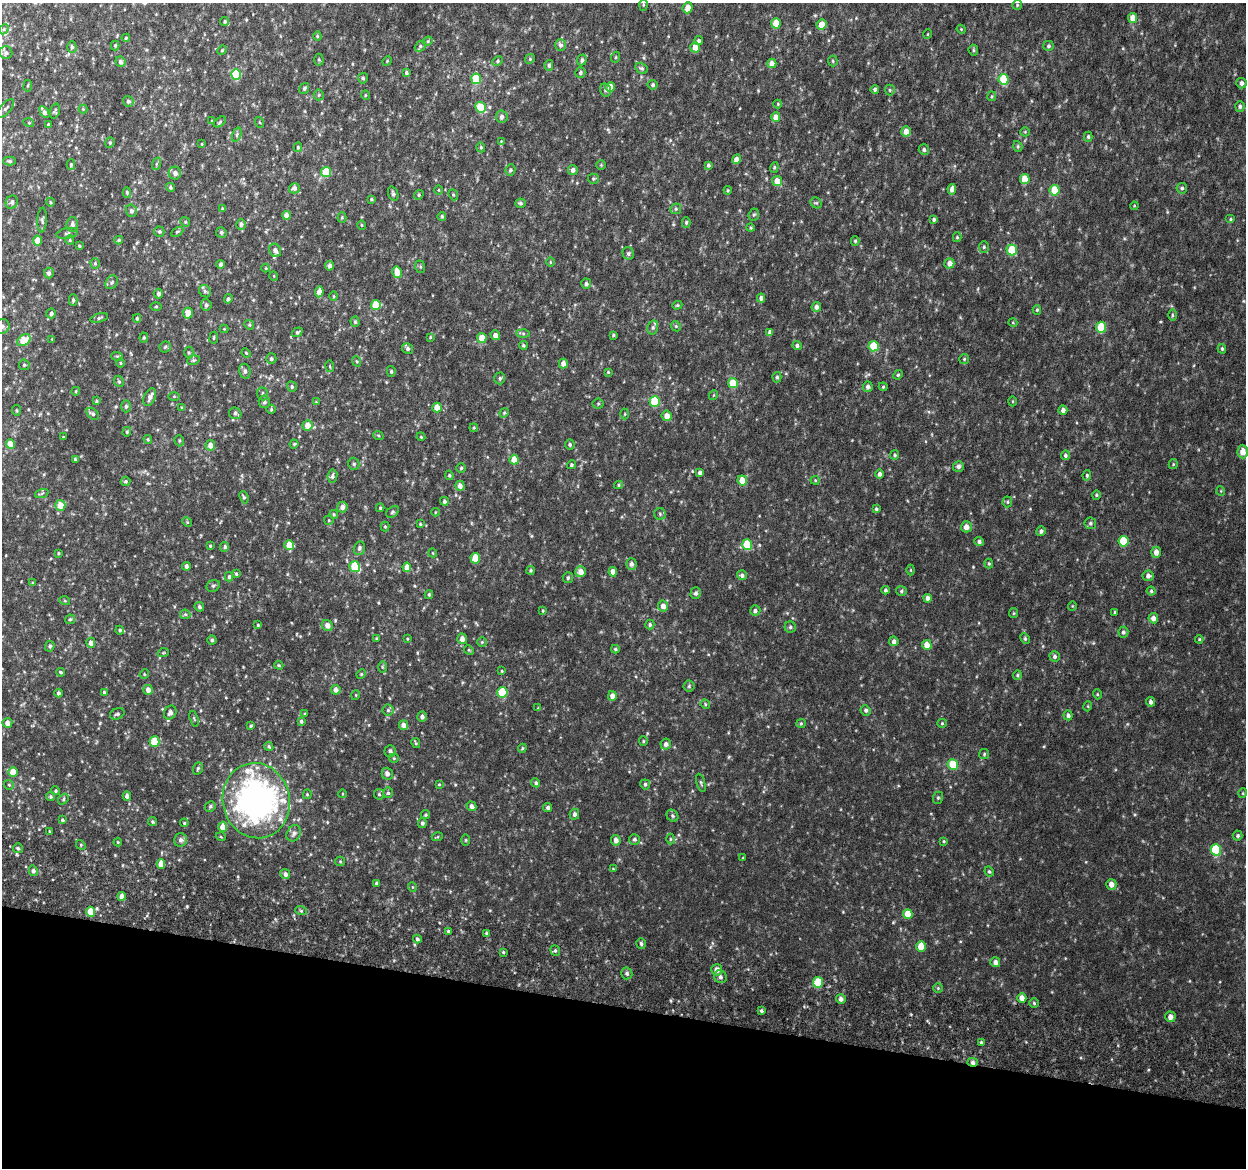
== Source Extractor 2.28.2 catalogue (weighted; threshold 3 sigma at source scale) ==
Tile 15 of 4 x 4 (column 3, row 4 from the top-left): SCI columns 2538-3781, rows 308-1473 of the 5084 x 5337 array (HDU 1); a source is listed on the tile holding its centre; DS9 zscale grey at full resolution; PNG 1248 x 1170 px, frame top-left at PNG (2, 3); each listed source drawn as its Kron ellipse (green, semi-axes under 4 px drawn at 4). Shown black and unused: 14% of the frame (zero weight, under 6 of 12 exposures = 5% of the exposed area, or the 3 px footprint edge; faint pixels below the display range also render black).
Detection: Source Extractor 2.28.2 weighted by HDU 2 'WHT'; one run over the whole footprint, this tile lists its part. Background 0.00184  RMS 0.0014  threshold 0.00563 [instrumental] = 3 sigma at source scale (4.09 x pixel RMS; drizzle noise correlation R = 1.36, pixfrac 0.8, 0.0396/0.0396 arcsec/px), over >= 5 px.
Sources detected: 482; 1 inside a brighter object's white glare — neither listed nor drawn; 3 inside a brighter listed object's ellipse — not listed separately; the other 478 listed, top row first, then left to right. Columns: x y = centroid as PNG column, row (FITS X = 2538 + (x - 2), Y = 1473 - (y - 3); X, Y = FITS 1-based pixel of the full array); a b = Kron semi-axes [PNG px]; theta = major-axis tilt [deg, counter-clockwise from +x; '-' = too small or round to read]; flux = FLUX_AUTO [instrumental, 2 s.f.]
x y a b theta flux
643 5 6 3 90 0.14
1017 5 5 5 - 0.15
688 8 5 5 - 1.2
1133 18 5 4 - 1.2
225 21 4 4 - 0.17
776 23 5 4 - 2.1
821 24 5 5 - 1.4
4 29 6 4 47 0.2
961 29 4 3 - 0.11
928 34 4 3 - 0.087
317 36 4 4 - 0.13
126 38 4 3 - 0.14
428 41 5 4 - 0.14
699 41 4 4 - 0.29
115 45 5 4 - 0.2
560 45 6 5 - 0.36
420 46 6 4 42 0.19
1048 46 5 5 - 0.2
72 47 6 4 -89 0.26
695 47 5 5 - 1.2
222 50 5 4 - 0.14
973 50 5 4 - 0.18
6 53 6 6 - 0.35
616 57 5 3 - 0.12
530 59 5 4 - 0.15
319 60 6 4 -89 0.18
582 60 5 4 - 0.28
387 61 5 4 - 0.11
498 61 5 4 - 0.18
833 61 5 4 - 0.16
120 62 5 4 - 0.26
772 63 4 4 - 0.89
549 65 5 4 - 0.26
641 68 6 5 - 0.22
406 73 4 3 - 0.21
580 73 5 5 - 0.24
236 74 5 5 - 5.5
363 78 5 5 - 0.24
476 79 5 5 - 4.7
1004 79 5 5 - 3.7
1241 83 5 5 - 0.39
653 85 5 5 - 0.27
28 86 6 3 81 0.12
610 87 5 4 - 1.1
304 88 6 4 53 0.24
875 89 4 4 - 0.29
605 90 6 5 - 0.27
890 90 5 5 - 0.17
319 95 5 5 - 0.16
365 95 5 3 - 0.099
992 96 5 4 - 0.14
128 101 5 5 - 0.3
778 104 4 4 - 0.12
1240 106 5 4 - 0.3
481 107 5 5 - 3.2
5 108 11 5 48 0.39
83 109 4 4 - 0.12
55 111 8 4 72 0.19
44 112 6 4 -55 0.5
502 117 6 6 - 0.47
776 117 5 4 - 0.91
212 121 3 2 - 0.076
220 122 7 4 37 0.2
259 122 5 3 - 0.11
29 123 5 3 - 0.11
48 125 3 3 - 0.21
906 131 5 5 - 1.1
1025 132 5 4 - 0.13
237 135 7 4 72 0.21
1088 137 5 4 - 0.21
501 141 3 3 - 0.097
110 143 5 4 - 0.18
202 144 4 2 - 0.082
1018 146 5 4 - 0.17
298 147 5 4 - 0.19
481 147 5 4 - 0.15
924 150 5 5 - 0.27
736 159 5 4 - 0.75
9 161 6 4 -1 0.21
71 164 5 4 - 0.18
156 164 6 4 71 0.15
601 165 5 4 - 0.13
708 165 4 3 - 0.24
774 167 5 4 - 0.17
510 170 5 4 - 0.24
573 170 5 4 - 0.44
326 172 5 5 - 3.9
175 173 6 6 - 0.57
593 179 5 5 - 0.18
1025 179 5 5 - 2.7
777 181 5 5 - 1.3
170 187 5 4 - 0.22
294 188 5 5 - 0.34
1182 188 5 5 - 0.21
952 189 5 4 - 0.62
439 190 4 3 - 0.093
728 190 4 4 - 0.12
1055 190 5 5 - 3.7
127 192 5 4 - 0.25
393 193 7 5 -70 0.26
419 195 5 4 - 0.17
453 195 6 4 -68 0.18
371 199 3 3 - 0.14
12 202 7 5 64 0.3
50 202 4 3 - 0.11
520 203 5 5 - 0.24
816 203 6 5 - 0.19
1134 206 4 3 - 0.1
222 209 3 3 - 0.14
676 209 6 5 - 0.21
131 211 6 5 - 0.35
286 215 4 4 - 0.84
754 215 6 5 - 0.2
442 216 4 4 - 0.2
342 217 5 4 - 0.14
934 219 4 4 - 0.24
1231 219 5 4 - 0.16
42 220 12 4 87 0.27
185 222 5 4 - 0.15
686 223 5 4 - 0.18
72 224 7 6 - 0.35
241 224 5 5 - 0.3
362 225 4 4 - 0.14
750 228 4 4 - 0.14
159 232 5 5 - 0.23
177 232 6 4 28 0.17
221 232 5 5 - 0.25
67 233 11 5 10 0.31
957 237 5 4 - 0.15
37 240 5 4 - 1.2
70 240 5 4 - 0.17
119 240 4 3 - 0.18
855 241 5 4 - 0.17
79 246 3 2 - 0.13
984 247 6 5 - 0.2
275 250 7 5 -63 0.51
1012 250 5 5 - 3.4
628 253 6 5 - 0.23
550 262 5 3 - 0.11
95 263 5 4 - 0.17
949 263 5 5 - 0.74
221 264 4 4 - 0.34
329 266 5 4 - 0.47
420 267 6 5 - 0.19
266 268 4 3 - 0.099
397 272 5 4 - 1.4
49 273 5 5 - 0.39
274 276 5 3 - 0.089
112 282 7 5 54 0.25
586 284 5 5 - 0.31
205 291 6 5 - 0.25
319 292 5 4 - 0.88
158 294 5 4 - 0.27
334 296 5 3 - 0.12
761 298 4 4 - 0.45
228 299 5 3 - 0.23
73 300 6 4 -88 0.19
206 305 5 5 - 0.29
376 305 5 5 - 3.1
677 305 5 4 - 0.15
156 306 5 3 - 0.12
816 307 5 4 - 0.51
1037 310 5 4 - 0.16
51 313 5 4 - 0.33
188 313 5 5 - 1.1
1172 315 6 4 90 0.14
99 318 9 4 16 0.25
137 318 4 3 - 0.17
355 322 5 4 - 0.18
1013 323 4 3 - 0.097
249 325 5 4 - 0.15
2 326 7 7 - 0.4
676 326 5 4 - 0.17
1101 327 5 5 - 3.9
653 328 7 5 75 0.28
224 329 4 4 - 0.098
297 332 6 4 36 0.23
770 332 4 4 - 0.45
523 333 6 4 -1 0.21
495 335 5 4 - 0.76
613 335 4 4 - 0.15
430 337 4 4 - 0.1
144 338 5 4 - 0.16
214 338 6 3 81 0.11
482 338 5 4 - 1.7
52 339 3 3 - 0.092
24 340 7 5 36 2.4
523 345 4 4 - 0.18
797 346 4 4 - 0.27
874 346 5 5 - 4
165 347 5 5 - 0.19
408 349 5 5 - 0.29
1222 349 5 3 - 0.17
189 353 6 4 89 0.17
246 353 5 4 - 0.15
117 356 6 4 -17 0.14
271 359 5 5 - 0.28
964 359 5 5 - 0.16
193 360 6 4 19 0.19
356 361 5 3 - 0.13
121 363 4 3 - 0.12
563 364 5 4 - 0.68
24 365 5 5 - 0.19
330 366 6 3 -82 0.12
245 371 7 5 -73 0.34
391 371 5 4 - 0.19
608 372 4 4 - 0.12
898 375 5 4 - 0.15
777 377 5 4 - 0.23
500 378 6 5 - 0.23
119 381 6 4 -67 0.2
733 383 5 5 - 2.8
292 387 5 4 - 0.22
868 387 5 5 - 0.4
883 387 4 4 - 0.14
76 391 4 3 - 0.11
263 394 6 5 - 0.24
714 395 5 3 - 0.096
174 396 6 4 0 0.14
150 397 9 5 65 0.49
96 401 3 3 - 0.13
655 401 5 5 - 5
1013 401 5 3 - 0.12
264 402 6 5 - 0.34
316 402 4 4 - 0.098
598 404 5 5 - 0.18
126 406 6 4 88 0.25
182 407 4 3 - 0.12
437 408 5 4 - 1.4
271 409 5 4 - 0.16
16 410 5 3 - 0.14
1063 410 4 4 - 0.45
235 413 6 5 - 0.32
504 413 5 4 - 0.12
93 414 7 5 -41 0.28
625 414 5 3 - 0.12
667 416 5 5 - 0.9
307 425 5 5 - 1.2
474 428 4 3 - 0.15
127 432 5 4 - 0.16
378 435 5 3 - 0.14
63 437 3 2 - 0.073
421 437 4 3 - 0.11
148 439 4 4 - 0.13
179 441 6 4 -71 0.17
11 444 5 4 - 1.9
294 444 4 4 - 0.15
570 444 5 4 - 0.24
210 445 5 5 - 0.88
1243 452 6 5 - 1.1
895 455 5 4 - 0.21
1065 455 5 4 - 0.25
75 459 3 3 - 0.18
514 460 5 4 - 1.7
354 464 6 5 - 0.22
1173 464 5 4 - 0.14
571 465 4 4 - 0.22
958 466 5 5 - 0.38
461 468 5 4 - 0.18
700 473 4 4 - 0.45
880 474 4 4 - 0.43
449 475 5 3 - 0.16
1087 475 5 4 - 0.18
332 476 7 5 83 0.32
742 480 5 5 - 1.5
815 480 4 4 - 0.13
126 481 5 5 - 0.22
619 485 4 4 - 0.15
460 486 5 4 - 0.62
1221 491 5 3 - 0.095
42 493 7 4 20 0.18
1096 495 4 4 - 0.14
244 497 6 4 -68 0.19
444 501 4 4 - 0.3
1007 502 5 5 - 0.17
60 505 5 5 - 1.4
342 507 5 5 - 0.61
380 508 4 3 - 0.16
876 509 4 4 - 0.2
392 512 7 5 41 0.22
435 512 4 3 - 0.084
334 514 4 4 - 0.14
660 514 6 6 - 0.22
329 520 5 4 - 0.14
187 522 5 4 - 0.12
1090 523 6 6 - 0.26
420 524 3 3 - 0.13
385 526 5 4 - 0.14
966 527 5 5 - 0.76
1041 531 5 4 - 0.29
979 541 5 4 - 0.3
1124 541 5 5 - 4.2
289 545 5 5 - 1.7
747 545 5 5 - 4.4
210 546 4 3 - 0.15
225 547 5 4 - 0.29
359 548 7 5 76 0.29
1156 552 5 5 - 0.8
58 553 3 3 - 0.14
433 553 4 3 - 0.08
475 558 5 4 - 2.3
989 563 5 4 - 0.14
631 564 5 5 - 0.39
186 566 4 4 - 0.38
355 567 6 5 - 4.1
407 567 4 4 - 1
531 570 4 4 - 0.18
911 570 5 3 - 0.1
581 572 5 5 - 1
613 572 5 4 - 1
236 574 4 3 - 0.15
742 575 5 5 - 0.33
1148 576 5 5 - 0.42
229 577 5 4 - 0.23
568 578 5 5 - 0.24
33 583 4 3 - 0.15
213 586 7 5 26 0.23
885 590 4 3 - 0.24
901 591 5 4 - 0.2
1151 591 4 4 - 0.18
696 593 6 5 - 0.33
429 595 4 3 - 0.19
928 598 4 4 - 0.51
65 601 5 3 - 0.13
663 606 5 5 - 0.79
1072 606 5 3 - 0.092
199 607 5 4 - 0.3
543 611 4 3 - 0.13
755 611 5 5 - 0.3
1115 612 4 2 - 0.11
1014 613 5 4 - 0.13
185 614 5 5 - 0.18
1153 618 5 4 - 0.58
70 619 5 4 - 0.21
650 624 5 4 - 0.24
258 625 4 4 - 0.13
327 625 6 5 - 0.75
790 627 5 5 - 0.25
120 630 4 4 - 0.21
1123 632 5 5 - 0.27
376 639 4 3 - 0.12
407 639 3 3 - 0.11
462 639 5 5 - 0.73
1025 639 6 4 -64 0.16
1199 639 4 3 - 0.12
212 640 4 4 - 0.21
894 641 5 4 - 0.41
482 642 5 4 - 0.14
91 643 5 4 - 0.58
927 645 5 5 - 1.2
50 646 5 4 - 0.24
615 649 4 3 - 0.19
469 650 5 4 - 0.14
163 653 5 3 - 0.11
1055 656 5 5 - 0.27
279 665 4 3 - 0.14
382 667 6 4 -89 0.14
502 671 4 4 - 0.11
60 672 4 3 - 0.18
144 674 5 4 - 0.15
361 674 5 4 - 0.15
1017 675 5 4 - 0.15
689 686 5 5 - 0.2
148 690 5 4 - 0.7
336 690 5 4 - 0.54
104 692 4 3 - 0.19
502 692 5 5 - 4.6
58 693 4 4 - 0.24
1097 694 5 3 - 0.11
356 695 5 3 - 0.097
612 696 5 4 - 0.69
1151 702 5 4 - 0.35
705 704 5 4 - 0.15
1088 706 5 3 - 0.11
538 708 4 4 - 0.11
388 710 5 5 - 0.22
866 710 5 5 - 0.29
170 713 7 6 - 0.53
117 714 7 5 25 0.26
305 714 3 3 - 0.11
1068 715 5 4 - 0.33
422 717 5 4 - 0.37
194 719 8 3 -72 0.14
301 721 4 3 - 0.21
7 723 5 5 - 0.73
801 723 5 4 - 0.13
942 723 5 4 - 0.14
403 725 5 4 - 0.74
251 726 4 3 - 0.14
643 741 5 4 - 0.14
155 742 5 5 - 2.9
416 743 5 3 - 0.15
666 744 5 5 - 0.48
269 746 5 4 - 0.18
522 748 4 3 - 0.13
390 751 6 5 - 0.41
984 754 5 5 - 0.17
394 758 5 4 - 0.14
953 765 5 5 - 3.6
198 768 6 4 72 0.21
13 772 5 4 - 1.7
387 774 6 5 - 0.55
536 783 5 4 - 0.24
701 783 9 3 -74 0.18
439 784 4 4 - 0.11
645 784 5 5 - 0.25
9 785 5 5 - 0.17
56 791 4 4 - 0.19
388 793 5 4 - 0.2
1243 793 5 3 - 0.1
307 794 5 4 - 0.14
343 794 4 3 - 0.1
379 794 5 5 - 0.18
127 796 4 4 - 0.36
51 797 4 4 - 0.19
938 798 6 5 - 0.19
63 799 6 4 50 0.18
256 801 38 33 -76 44
471 806 5 4 - 0.57
210 807 5 5 - 0.22
548 808 4 4 - 0.28
574 814 5 4 - 0.34
426 815 4 4 - 0.15
672 816 6 5 - 0.22
62 820 4 3 - 0.21
152 822 4 4 - 0.18
184 823 4 3 - 0.13
422 823 5 4 - 0.26
223 827 5 4 - 1.3
50 832 3 3 - 0.13
294 833 8 6 59 0.46
1238 836 5 5 - 0.22
221 837 5 3 - 0.1
437 837 5 3 - 0.12
634 839 5 5 - 0.26
670 839 5 3 - 0.14
181 840 7 6 - 0.46
466 840 5 3 - 0.11
616 840 5 5 - 0.56
944 841 4 3 - 0.12
118 842 4 4 - 0.1
81 845 5 4 - 0.15
18 848 5 5 - 0.25
1216 850 6 5 - 5.5
743 858 4 2 - 0.08
340 861 5 4 - 0.15
161 864 5 4 - 1.1
613 869 3 3 - 0.095
33 871 5 4 - 0.39
989 872 5 3 - 0.16
285 874 5 4 - 0.41
377 883 4 3 - 0.3
1111 884 5 5 - 0.7
412 887 5 3 - 0.092
122 896 4 4 - 0.87
301 911 6 3 -19 0.15
91 912 5 4 - 2.5
908 914 5 4 - 1.8
448 931 4 3 - 0.16
487 933 4 4 - 0.27
417 939 4 3 - 0.24
641 944 5 4 - 0.27
921 946 5 4 - 1.9
555 951 5 4 - 0.22
503 952 4 3 - 0.15
995 962 5 5 - 0.52
717 970 5 5 - 0.7
627 973 6 5 - 0.29
720 977 6 6 - 0.38
818 982 5 5 - 3.4
938 988 5 4 - 0.16
1022 998 5 4 - 0.84
841 999 5 4 - 0.51
1034 1003 5 4 - 0.16
761 1011 3 3 - 0.2
1170 1017 5 5 - 0.64
981 1042 4 4 - 0.21
973 1062 5 4 - 0.37
Overlapping masked pixels (flux is a lower limit): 1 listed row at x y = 973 1062
Isophote crosses this tile's border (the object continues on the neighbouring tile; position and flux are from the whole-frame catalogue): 2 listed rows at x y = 5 108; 2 326